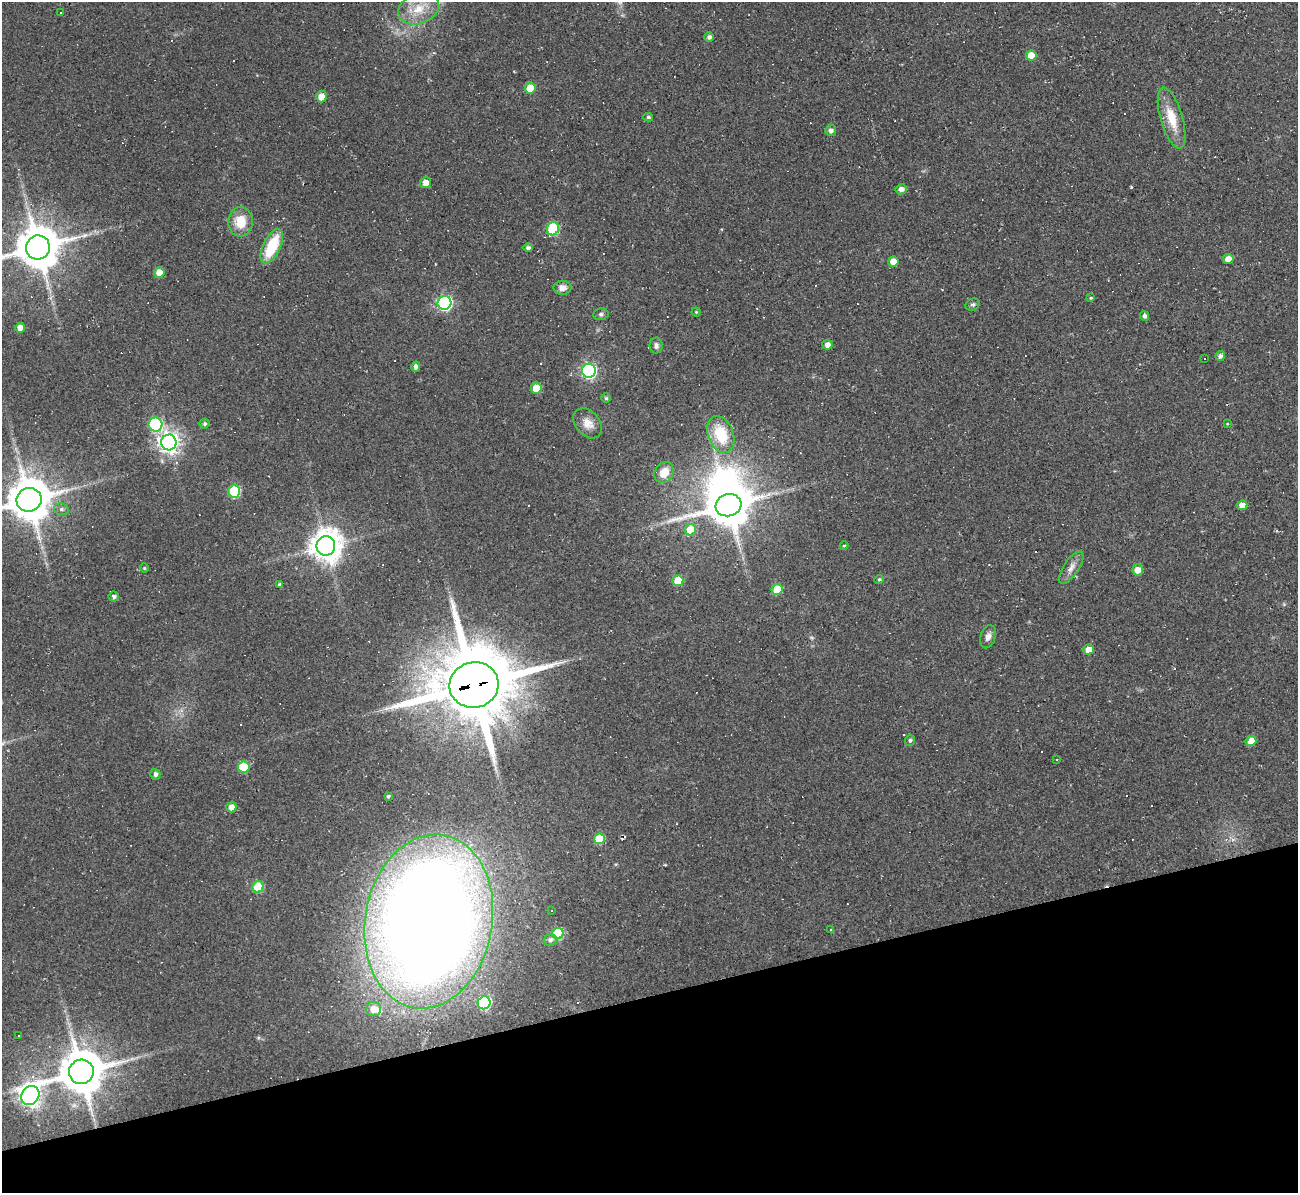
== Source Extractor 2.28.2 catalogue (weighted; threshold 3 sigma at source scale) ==
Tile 14 of 4 x 4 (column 2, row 4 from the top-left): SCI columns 1297-2592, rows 142-1332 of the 5185 x 5166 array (HDU 1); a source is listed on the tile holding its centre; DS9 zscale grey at full resolution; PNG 1300 x 1195 px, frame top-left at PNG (2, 2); each listed source drawn as its Kron ellipse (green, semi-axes under 4 px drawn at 4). Shown black and unused: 16% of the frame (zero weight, under 2 of 3 exposures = <1% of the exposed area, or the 3 px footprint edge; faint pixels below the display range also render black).
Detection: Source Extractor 2.28.2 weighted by HDU 2 'WHT'; one run over the whole footprint, this tile lists its part. Background 0.105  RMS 0.013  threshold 0.0569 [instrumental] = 3 sigma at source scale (4.5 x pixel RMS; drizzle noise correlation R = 1.50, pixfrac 1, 0.05/0.05 arcsec/px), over >= 5 px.
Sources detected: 113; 2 inside a brighter object's white glare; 29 cosmic-ray / hot-pixel residue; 1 long thin detection or spike segment (spike, bleed or trail) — neither listed nor drawn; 1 inside a brighter listed object's ellipse — not listed separately; the other 80 listed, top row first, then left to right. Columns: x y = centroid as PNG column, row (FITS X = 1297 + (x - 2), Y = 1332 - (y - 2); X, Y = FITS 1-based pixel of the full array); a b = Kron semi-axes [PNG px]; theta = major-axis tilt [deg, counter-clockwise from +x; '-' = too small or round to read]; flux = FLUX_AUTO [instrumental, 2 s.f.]
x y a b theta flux
419 9 21 15 19 31
61 13 3 3 - 1.8
709 37 5 4 - 4.5
1031 56 5 5 - 24
530 88 5 5 - 28
321 97 6 5 - 15
648 117 5 4 - 2.2
1172 118 31 11 -73 32
831 130 5 5 - 5.1
426 183 5 5 - 13
901 189 5 5 - 7.3
241 222 15 12 86 27
553 229 7 6 - 87
272 246 19 8 64 55
38 247 12 12 - 4600
528 248 4 4 - 3.8
1228 259 5 5 - 13
893 261 5 5 - 17
159 272 5 5 - 17
563 288 9 7 1 8.6
1091 298 4 3 - 1.5
444 303 7 6 - 260
973 305 7 6 - 2.9
696 312 4 4 - 1.3
601 314 7 6 - 3.2
1145 316 5 4 - 4
20 328 5 4 - 11
656 345 8 6 88 4.3
827 345 5 5 - 7
1220 356 5 4 - 4.7
1205 358 3 3 - 3.6
416 367 5 4 - 5
589 371 7 7 - 280
536 388 5 5 - 24
606 398 5 5 - 2
205 423 5 5 - 2.4
588 423 17 12 -50 14
1227 424 4 2 - 0.88
155 425 7 7 - 110
721 434 19 12 -69 43
169 442 8 7 - 790
664 472 11 9 54 19
234 491 6 6 - 84
29 500 12 11 - 4900
728 505 13 11 17 4800
1242 505 5 4 - 14
61 509 7 6 - 3.4
690 530 6 5 - 28
326 546 9 9 - 2100
844 546 4 4 - 1.3
144 568 5 4 - 1.4
1071 568 19 7 56 9.2
1138 570 5 5 - 11
879 579 5 4 - 1.9
678 581 5 5 - 27
279 585 4 4 - 2.6
777 589 5 5 - 35
114 597 5 5 - 3.2
988 637 12 7 73 6.7
1089 650 5 5 - 12
474 685 25 22 14 14000
910 740 5 5 - 2.7
1251 741 5 5 - 18
1056 759 3 2 - 1
244 767 6 5 - 51
155 774 5 5 - 4.8
388 796 4 3 - 2
231 807 5 5 - 8.1
599 839 5 5 - 37
258 887 6 5 - 52
552 911 3 3 - 8.2
429 922 88 63 80 3100
831 930 3 3 - 1.7
558 933 6 5 - 81
550 940 7 5 15 4
484 1003 6 6 - 150
373 1009 7 7 - 17
18 1036 3 3 - 2.5
81 1072 12 12 - 5200
30 1095 10 8 54 850
Overlapping masked pixels (flux is a lower limit): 1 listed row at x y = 474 685
Isophote crosses this tile's border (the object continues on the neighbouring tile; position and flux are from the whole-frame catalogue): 2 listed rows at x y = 38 247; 29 500